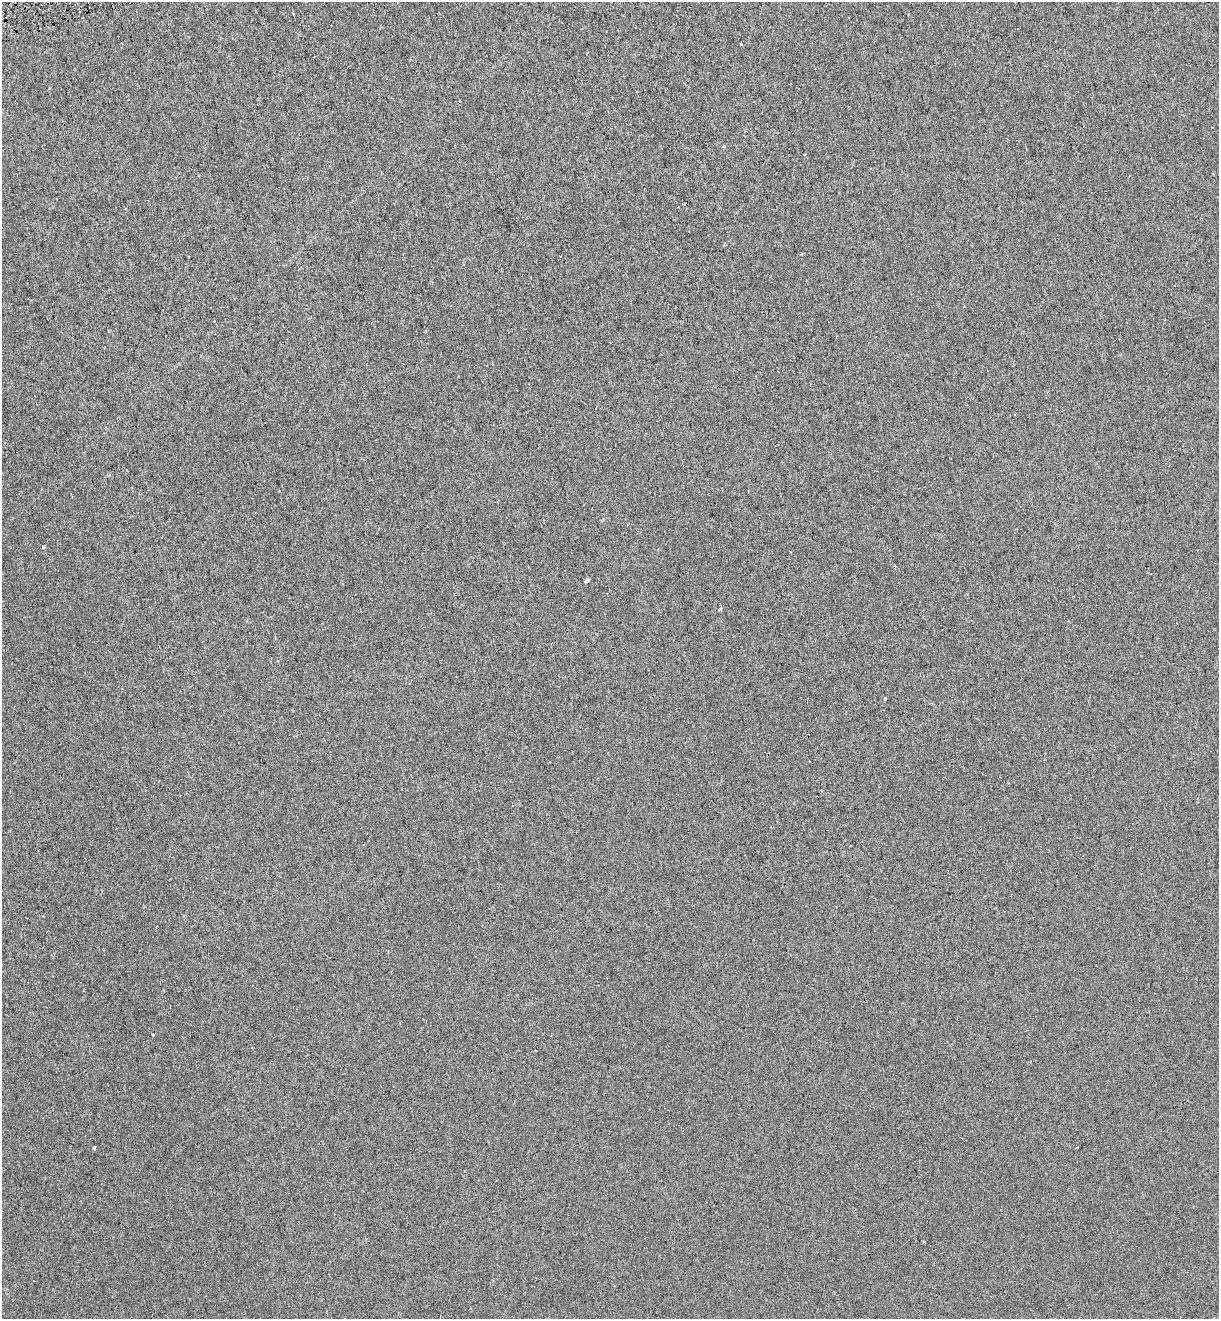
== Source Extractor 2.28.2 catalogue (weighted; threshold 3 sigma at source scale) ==
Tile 11 of 4 x 4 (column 3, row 3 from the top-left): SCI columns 2548-3764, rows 1343-2659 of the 5042 x 5323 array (HDU 1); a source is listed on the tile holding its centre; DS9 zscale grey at full resolution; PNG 1221 x 1321 px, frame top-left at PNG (2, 2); no overlay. Shown black and unused: <1% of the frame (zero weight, under 3 of 6 exposures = <1% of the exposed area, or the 3 px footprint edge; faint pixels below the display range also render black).
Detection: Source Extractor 2.28.2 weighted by HDU 2 'WHT'; one run over the whole footprint, this tile lists its part. Background 6.84e-04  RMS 0.0015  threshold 0.0062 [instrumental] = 3 sigma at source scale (4.09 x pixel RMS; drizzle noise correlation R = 1.36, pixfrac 0.8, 0.0396/0.0396 arcsec/px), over >= 5 px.
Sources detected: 5; all 5 listed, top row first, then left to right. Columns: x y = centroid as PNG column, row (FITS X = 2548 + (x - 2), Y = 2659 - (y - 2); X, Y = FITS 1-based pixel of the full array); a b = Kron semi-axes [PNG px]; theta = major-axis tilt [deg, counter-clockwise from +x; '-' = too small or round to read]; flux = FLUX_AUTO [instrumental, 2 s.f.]
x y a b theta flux
80 11 3 2 - 0.26
43 547 3 3 - 0.17
587 580 4 3 - 0.55
94 1148 3 3 - 0.41
924 1242 3 2 - 0.14